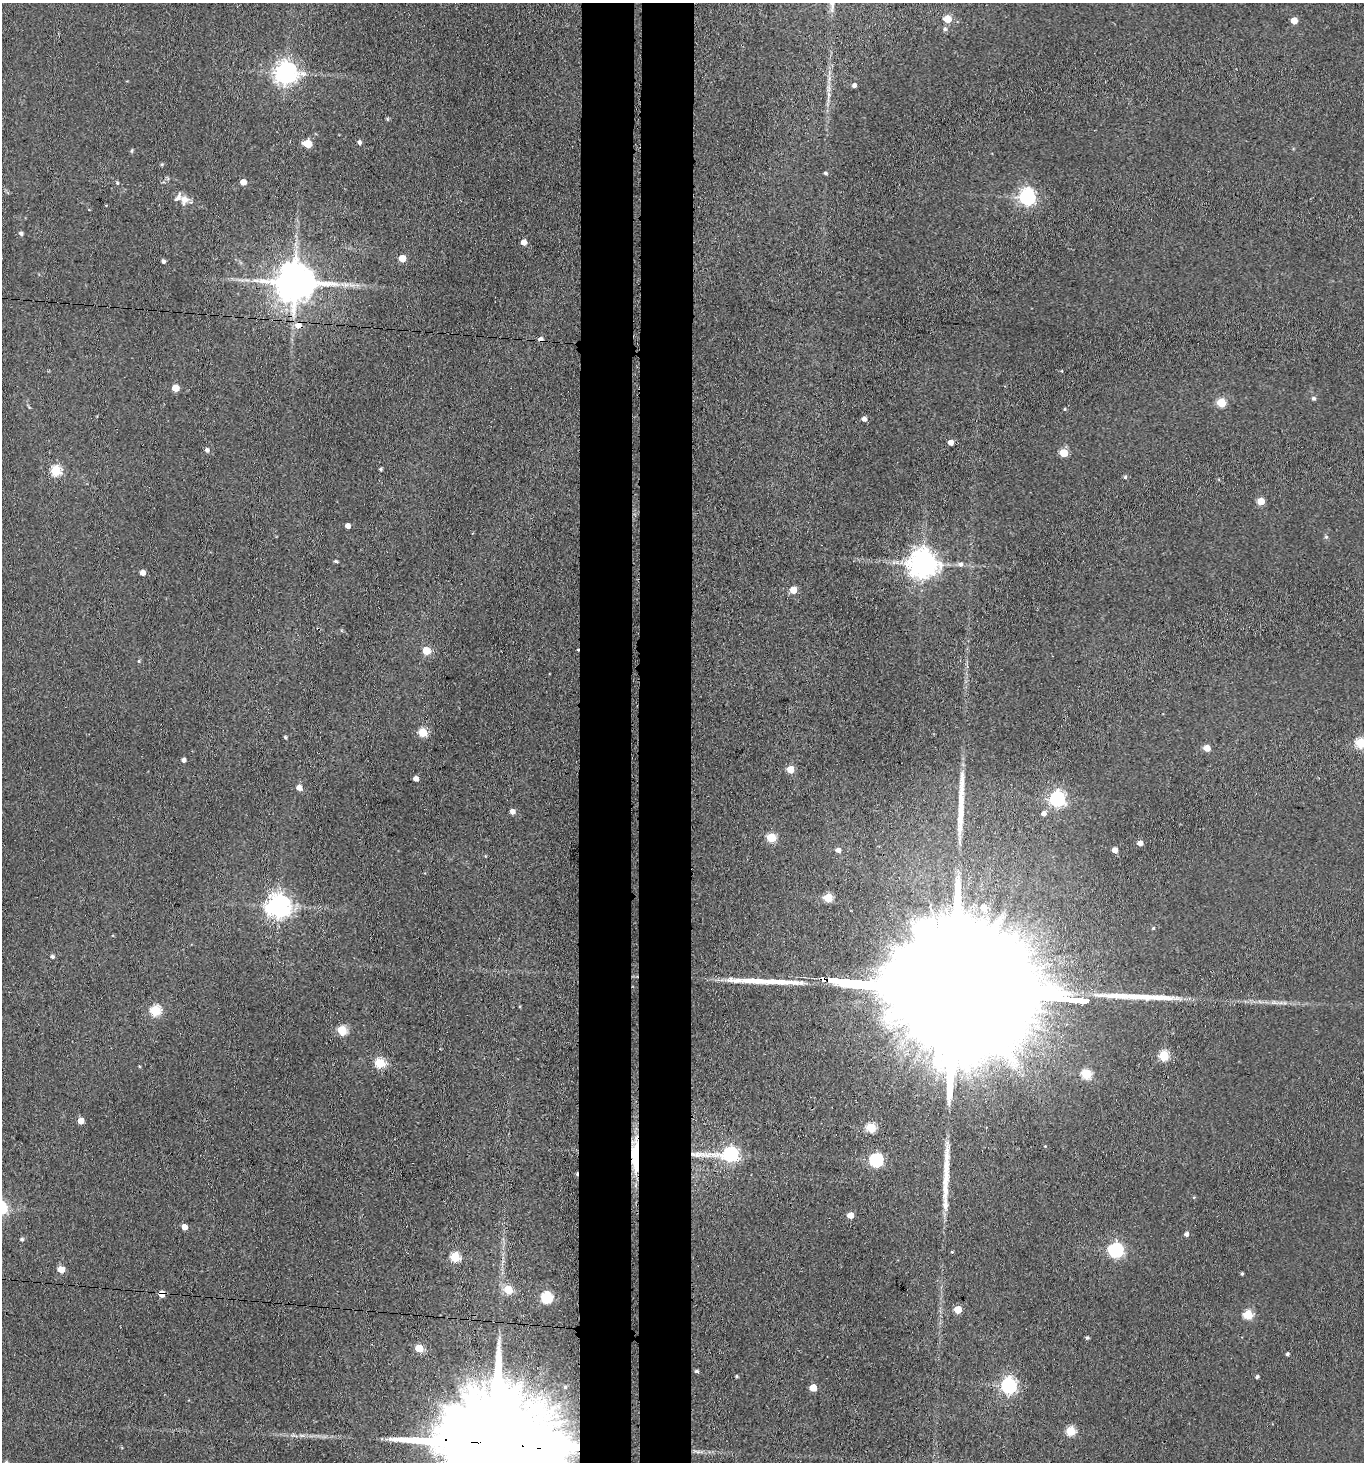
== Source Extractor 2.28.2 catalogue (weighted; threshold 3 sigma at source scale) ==
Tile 5 of 3 x 3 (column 2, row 2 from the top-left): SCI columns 1582-2943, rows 1465-2924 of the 4467 x 4388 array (HDU 1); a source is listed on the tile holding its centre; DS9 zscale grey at full resolution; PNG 1366 x 1464 px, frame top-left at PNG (2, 3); no overlay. Shown black and unused: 8% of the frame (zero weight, under 3 of 4 exposures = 5% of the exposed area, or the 3 px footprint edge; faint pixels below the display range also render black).
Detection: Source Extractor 2.28.2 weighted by HDU 2 'WHT'; one run over the whole footprint, this tile lists its part. Background 0.0656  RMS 0.0068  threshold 0.0304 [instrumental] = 3 sigma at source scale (4.5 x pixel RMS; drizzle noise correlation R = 1.50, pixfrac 1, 0.05/0.05 arcsec/px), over >= 5 px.
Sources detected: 121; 3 inside a brighter object's white glare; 3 cosmic-ray / hot-pixel residue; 3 long thin detections or spike segments (spike, bleed or trail) — not listed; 5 inside a brighter listed object's ellipse — not listed separately; the other 107 listed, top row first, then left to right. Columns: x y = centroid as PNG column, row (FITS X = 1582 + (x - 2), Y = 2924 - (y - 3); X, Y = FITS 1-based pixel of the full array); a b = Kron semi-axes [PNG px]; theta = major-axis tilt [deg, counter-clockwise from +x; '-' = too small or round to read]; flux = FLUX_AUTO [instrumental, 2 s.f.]
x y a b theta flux
947 19 5 5 - 19
1294 20 5 5 - 11
945 29 6 5 - 1.6
285 73 8 7 - 520
854 85 4 4 - 2.3
828 88 12 5 89 3.2
387 119 6 3 73 0.74
359 142 5 4 - 2
307 144 6 5 - 14
132 151 6 4 71 0.89
825 173 5 4 - 1.3
243 182 5 4 - 6.5
117 183 5 4 - 0.85
1027 197 8 6 -74 210
184 200 12 11 - 6
21 233 5 4 - 1.7
524 242 5 4 - 6.2
402 258 5 5 - 15
163 261 5 4 - 1.7
295 282 12 10 -3 2300
346 285 8 5 29 2.4
298 325 7 7 - 6.1
1062 371 4 2 - 0.48
175 388 5 5 - 15
1314 398 5 5 - 1.6
1221 403 5 5 - 32
1065 409 4 4 - 0.86
864 419 5 4 - 3.2
951 442 4 4 - 5
207 450 4 4 - 2.4
1064 453 5 5 - 21
380 469 3 3 - 1.1
56 471 5 5 - 54
1125 477 5 4 - 1.1
1261 501 5 5 - 15
347 526 4 4 - 3.9
1326 537 5 5 - 1
336 561 5 4 - 0.9
923 564 9 8 - 980
961 564 6 6 - 2.2
142 573 4 4 - 5
793 590 5 5 - 10
426 651 6 5 - 17
139 661 4 4 - 0.75
422 732 5 5 - 28
285 737 4 3 - 1.1
1360 743 5 5 - 53
1207 748 5 4 - 9
184 760 4 4 - 2.4
790 769 5 5 - 17
416 778 4 4 - 4.3
962 780 29 7 89 8.3
299 788 5 5 - 6.2
1057 799 6 6 - 190
512 812 5 5 - 3.8
1044 813 7 6 - 2.5
771 838 5 5 - 32
1140 843 5 4 - 4.6
838 850 5 5 - 3.5
1115 850 4 4 - 5.6
828 898 5 5 - 33
279 906 8 7 - 610
984 907 7 7 - 8.2
1153 928 5 4 - 0.71
52 957 4 4 - 1.6
959 990 177 24 -5 120000
155 1011 6 5 - 48
342 1030 5 5 - 35
1164 1056 5 5 - 45
380 1063 5 5 - 40
139 1066 4 3 - 0.55
1087 1074 5 5 - 40
81 1120 5 4 - 8.6
871 1128 5 5 - 40
1045 1146 3 3 - 0.7
730 1154 16 7 0 150
635 1155 41 8 -90 26
876 1160 6 6 - 110
946 1177 47 9 85 15
1194 1197 5 3 - 0.65
850 1215 5 4 - 7.9
184 1227 5 4 - 6.2
1186 1234 5 4 - 2.6
22 1239 5 4 - 1.4
1116 1250 6 6 - 150
952 1252 3 3 - 0.69
455 1257 5 5 - 41
61 1269 5 5 - 11
1242 1273 3 3 - 1
508 1290 5 5 - 25
162 1294 5 4 - 10
546 1298 6 6 - 68
958 1310 5 5 - 17
1248 1315 5 5 - 37
1087 1337 4 4 - 1.2
419 1348 5 5 - 21
1287 1354 4 3 - 1.5
697 1371 5 4 - 1.3
737 1376 4 4 - 0.73
1257 1377 4 4 - 1.4
1008 1386 6 6 - 200
565 1387 3 3 - 0.77
813 1388 5 5 - 13
1071 1431 5 5 - 31
498 1444 47 22 -6 33000
697 1451 10 4 -13 1.9
6 1462 5 4 - 1.2
Overlapping masked pixels (flux is a lower limit): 6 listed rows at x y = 298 325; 959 990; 730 1154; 635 1155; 162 1294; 498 1444
Isophote crosses this tile's border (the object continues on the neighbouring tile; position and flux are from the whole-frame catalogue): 3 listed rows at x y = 1360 743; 498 1444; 6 1462